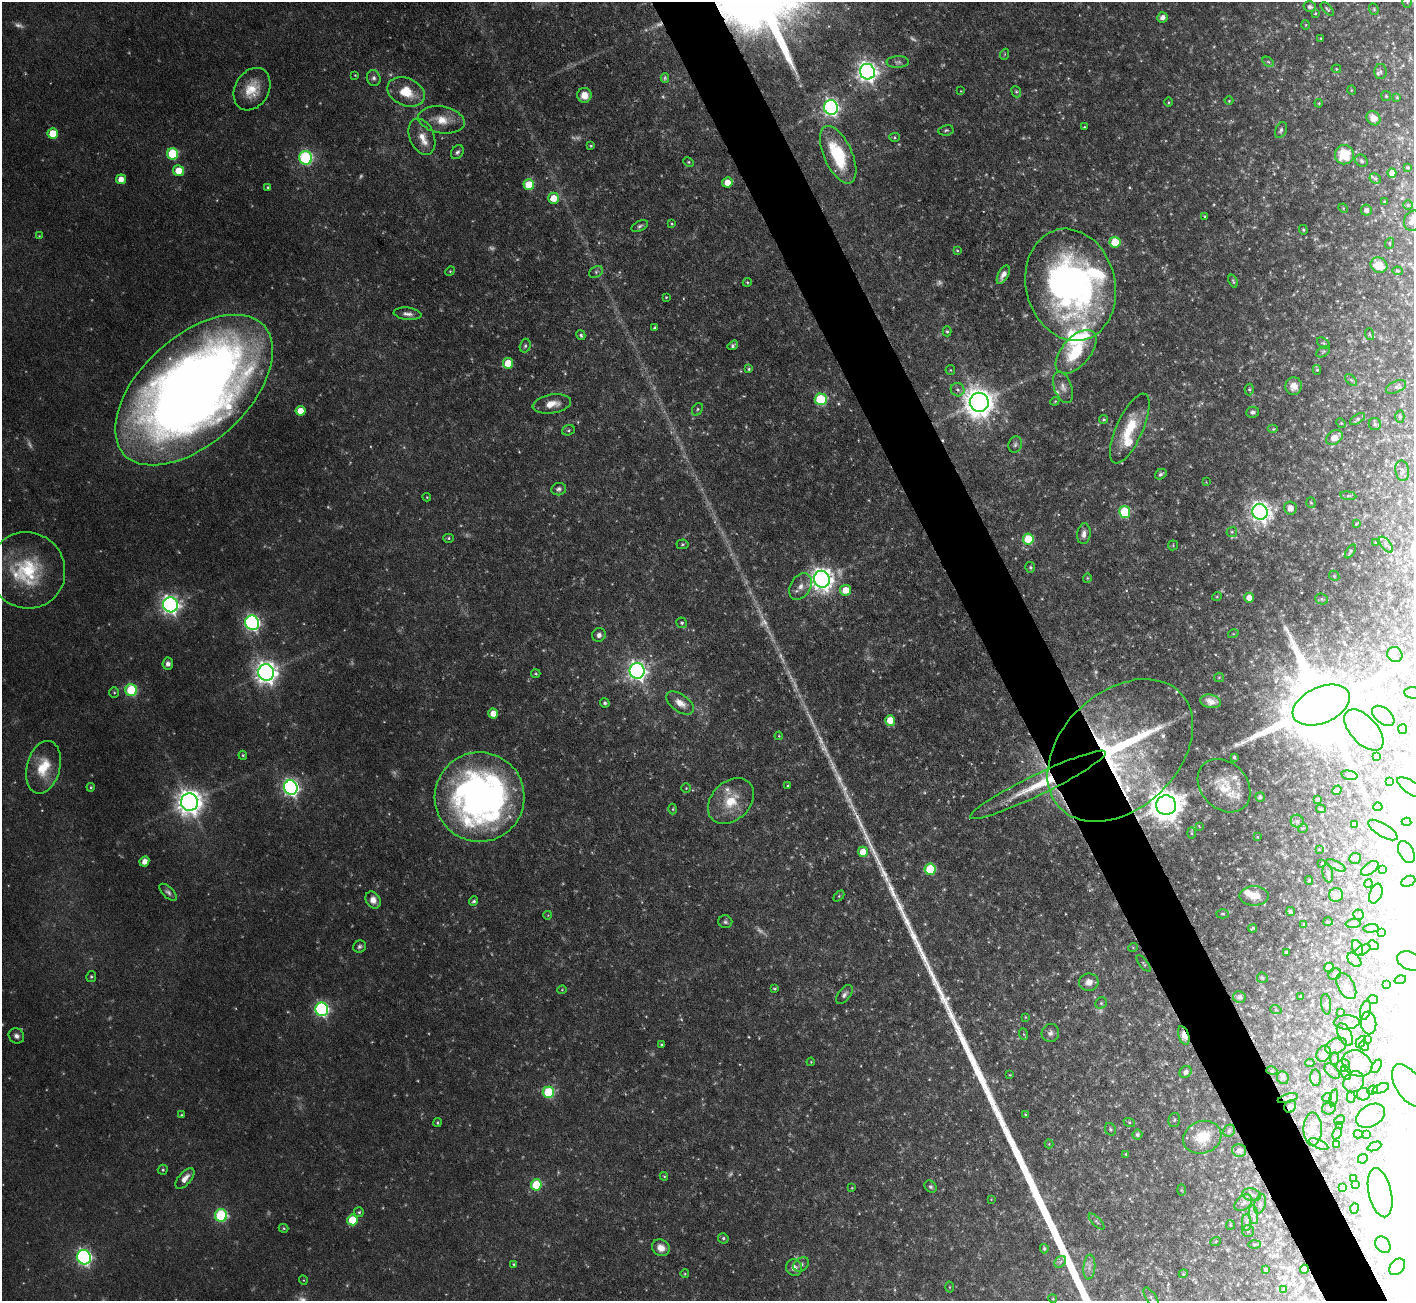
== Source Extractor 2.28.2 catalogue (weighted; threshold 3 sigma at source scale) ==
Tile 6 of 4 x 4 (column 2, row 2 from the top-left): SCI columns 1413-2824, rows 2885-4183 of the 5647 x 5633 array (HDU 1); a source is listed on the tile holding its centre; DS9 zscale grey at full resolution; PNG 1416 x 1303 px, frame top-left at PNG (2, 2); each listed source drawn as its Kron ellipse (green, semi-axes under 4 px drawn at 4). Shown black and unused: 4% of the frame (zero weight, under 3 of 6 exposures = <1% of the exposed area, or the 3 px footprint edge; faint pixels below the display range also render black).
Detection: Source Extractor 2.28.2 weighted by HDU 2 'WHT'; one run over the whole footprint, this tile lists its part. Background 0.0568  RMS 0.0038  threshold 0.0157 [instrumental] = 3 sigma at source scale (4.09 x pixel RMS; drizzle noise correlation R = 1.36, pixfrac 0.8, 0.05/0.05 arcsec/px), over >= 5 px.
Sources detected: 507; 36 too faint to see at this stretch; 76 inside a brighter object's white glare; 2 cosmic-ray / hot-pixel residue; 1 long thin detection or spike segment (spike, bleed or trail) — neither listed nor drawn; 22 inside a brighter listed object's ellipse — not listed separately; the other 370 listed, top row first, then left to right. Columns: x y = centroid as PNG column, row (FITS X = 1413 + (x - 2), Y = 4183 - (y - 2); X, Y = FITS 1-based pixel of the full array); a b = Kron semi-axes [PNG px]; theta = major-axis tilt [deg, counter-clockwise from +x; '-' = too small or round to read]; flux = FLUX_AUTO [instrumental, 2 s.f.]
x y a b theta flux
1407 2 6 5 - 0.59
1310 7 6 5 - 1.4
1327 9 8 3 -45 0.58
1374 9 6 4 -69 0.53
1315 13 4 3 - 0.4
1162 17 5 5 - 2.3
1306 25 5 3 - 0.32
1321 38 3 2 - 0.25
1005 54 5 3 - 0.37
898 62 11 6 0 1.2
1268 62 6 4 -30 0.53
1336 69 5 4 - 0.41
1380 71 7 6 - 0.84
867 72 8 7 - 230
355 75 3 2 - 0.28
374 78 8 7 - 1.3
665 78 5 4 - 0.52
252 89 22 17 60 9
1351 90 5 3 - 0.35
961 91 4 3 - 0.25
406 92 19 13 -23 9.8
1016 92 6 4 -68 0.58
584 95 7 7 - 4.6
1386 96 5 5 - 0.5
1397 97 4 4 - 0.36
1229 101 4 3 - 0.28
1168 102 4 3 - 0.36
1319 103 4 3 - 0.33
831 107 7 7 - 130
1373 118 7 6 - 3.5
441 120 23 13 -9 7
1084 127 2 2 - 0.28
946 130 7 5 9 0.7
1281 130 8 5 65 1.1
53 133 5 5 - 9.7
422 137 19 12 -68 5
895 137 5 4 - 0.51
591 146 3 3 - 0.45
457 152 7 5 53 1
173 154 6 5 - 21
838 155 31 14 -65 24
1344 155 10 9 - 13
306 158 6 6 - 56
1361 161 7 5 -44 0.89
689 162 5 4 - 0.52
1408 167 3 2 - 0.32
178 171 5 5 - 6.5
1392 173 5 4 - 3
1375 178 6 5 - 0.77
121 179 5 5 - 3.4
727 182 5 5 - 5.1
529 185 5 5 - 14
268 187 4 3 - 0.43
553 198 5 5 - 7.1
1384 202 4 3 - 0.31
1408 205 5 5 - 0.44
1343 208 5 4 - 0.38
1366 210 5 5 - 1.6
1205 216 4 3 - 0.35
1413 221 10 8 65 2.8
672 224 4 3 - 0.38
640 226 9 5 25 0.93
1303 230 5 4 - 0.48
39 236 4 3 - 0.32
1115 242 5 5 - 11
1390 243 5 3 - 0.37
957 250 4 3 - 0.39
1379 265 8 7 - 7.4
450 271 5 4 - 0.44
1397 271 5 4 - 0.54
596 272 7 5 31 0.86
1003 275 10 5 63 2.3
1233 281 7 3 -69 0.53
747 282 4 4 - 0.48
1071 285 57 44 -76 160
666 297 3 3 - 0.32
407 314 14 6 -7 1.9
654 327 3 3 - 0.41
947 331 5 4 - 0.57
1369 334 6 3 -71 0.42
581 335 5 4 - 0.68
1323 343 7 4 -36 0.58
733 345 5 3 - 0.94
525 346 7 5 74 0.75
1076 352 26 14 49 16
1323 352 7 4 31 0.64
508 363 5 5 - 8.6
749 369 3 3 - 0.57
950 370 5 5 - 0.41
1317 370 5 4 - 0.52
1351 380 7 4 -44 0.61
1294 386 9 8 - 3.1
1063 387 16 8 -70 2.8
1396 387 11 5 25 0.92
1249 389 6 4 -89 0.59
194 390 95 53 42 600
958 390 7 6 - 1.2
821 399 6 6 - 30
1055 401 4 3 - 0.34
979 402 9 9 - 620
552 404 19 9 9 4.9
697 409 7 5 58 0.61
300 411 5 5 - 5.7
1253 412 6 5 - 1
1400 417 6 4 -89 0.53
1104 419 4 4 - 0.65
1357 419 8 4 34 0.75
1341 423 5 4 - 0.42
1375 424 6 6 - 0.79
1130 428 38 13 66 15
1273 429 5 4 - 0.56
568 430 6 5 - 0.63
1334 438 9 6 34 4.4
1015 444 8 6 72 1.1
1402 471 10 7 -80 1.1
1161 474 6 4 36 0.9
1206 482 2 2 - 0.23
559 489 7 6 - 1.1
1348 496 8 4 -7 0.71
427 497 4 4 - 0.3
1311 503 5 4 - 0.45
1290 508 6 6 - 3.1
1125 512 6 5 - 28
1260 512 8 7 - 240
1356 524 3 2 - 0.37
1232 532 5 5 - 0.58
1084 534 10 7 82 2.1
448 538 5 4 - 0.58
1028 539 5 5 - 12
1376 543 3 3 - 0.36
682 544 6 4 4 0.6
1173 545 5 5 - 0.44
1386 545 9 4 -54 1.2
1350 551 8 3 56 0.6
1030 567 5 5 - 0.65
27 570 39 37 -50 31
1334 576 5 4 - 0.48
1087 578 4 4 - 0.4
822 579 8 8 - 320
800 587 14 10 59 3.4
846 590 6 5 - 6.3
1217 596 5 3 - 0.3
1249 598 5 4 - 4.2
1322 599 6 5 - 0.74
170 605 7 7 - 190
252 623 7 7 - 96
682 623 5 5 - 0.7
1233 634 5 3 - 0.33
599 635 7 6 - 1.6
1395 655 8 7 - 1.6
168 664 6 5 - 1.5
637 671 8 7 - 190
266 672 8 8 - 310
536 674 4 4 - 0.49
1219 677 5 4 - 0.43
131 690 6 5 - 32
114 692 5 5 - 0.51
1413 693 8 5 -4 1
1211 701 10 6 -10 2.6
605 703 5 4 - 0.77
680 703 16 8 -35 4.3
1321 705 30 18 24 7400
493 713 5 5 - 4.6
1383 716 13 7 -38 2.7
890 720 5 5 - 7
1403 729 5 4 - 0.49
1364 730 25 13 -48 11
779 736 4 3 - 0.3
1120 750 83 58 43 100
243 755 4 3 - 0.52
1376 756 4 2 - 0.3
1234 757 3 3 - 0.71
43 767 27 16 76 12
1349 775 8 4 -12 0.62
1390 781 3 2 - 0.43
1038 785 75 10 26 21
788 786 4 3 - 0.42
1224 786 30 23 -46 12
91 787 4 4 - 0.44
291 788 7 7 - 140
686 788 5 4 - 0.5
1411 788 16 6 -33 2.8
1337 790 5 4 - 1.1
480 797 45 45 - 190
1260 797 5 4 - 1.2
1318 799 4 3 - 0.76
731 801 26 19 45 11
189 802 9 8 - 420
1166 805 10 10 - 820
1378 807 4 4 - 0.43
673 809 5 3 - 0.4
1321 809 5 3 - 0.42
1297 821 6 6 - 1.1
1406 822 5 4 - 0.34
1354 824 4 3 - 0.32
1199 826 3 2 - 0.21
1303 828 5 3 - 0.28
1383 830 17 6 -30 1.6
1191 833 5 3 - 0.48
1257 837 3 3 - 0.34
1319 849 3 2 - 0.21
863 852 5 5 - 7.9
1406 852 11 7 -62 1.8
1355 858 6 5 - 0.47
144 861 5 4 - 2.6
1322 863 3 2 - 0.2
1336 865 11 4 -28 0.81
1370 868 10 5 35 1.4
930 869 6 5 - 21
1383 870 3 2 - 0.33
1328 873 9 5 -78 0.88
1309 880 4 4 - 0.33
1408 881 7 5 24 1.3
1368 884 4 4 - 0.69
168 892 11 5 -44 1.2
1376 894 10 6 69 3.1
1336 895 7 7 - 3.6
839 896 6 4 45 0.48
1254 896 14 9 0 5.3
373 900 9 7 -57 3
474 901 5 4 - 0.76
1290 911 5 4 - 0.75
1222 914 6 4 -2 0.58
548 915 4 3 - 0.24
1359 915 5 5 - 0.63
725 922 7 6 - 0.9
1328 922 5 3 - 0.36
1303 924 3 2 - 0.27
1353 924 7 4 2 0.85
1253 928 4 2 - 0.46
1371 928 7 3 6 0.74
1381 933 3 3 - 0.38
1374 945 6 4 -41 0.58
360 947 6 6 - 0.96
1133 947 5 3 - 0.29
1357 948 8 5 -70 1.1
1363 950 8 4 28 0.77
1286 952 3 3 - 0.44
1354 960 8 5 -47 1.1
1411 961 14 9 -22 2.3
1144 964 10 3 -50 0.49
1329 967 5 5 - 3.3
1335 974 6 5 - 0.68
91 976 5 5 - 0.6
1262 978 6 5 - 0.59
1400 980 6 4 16 0.48
1089 982 10 8 11 2.7
1387 984 3 3 - 0.35
1346 986 14 8 -60 2.5
774 989 3 3 - 0.43
562 990 4 4 - 0.37
844 995 11 6 52 1.4
1239 997 6 6 - 1.4
1301 997 4 3 - 0.46
1373 999 5 3 - 0.36
1101 1003 6 5 - 0.65
1326 1004 10 5 -83 0.87
322 1009 7 6 - 82
1276 1010 6 3 -20 0.41
1365 1010 10 5 75 1.5
1340 1012 3 3 - 0.41
1025 1017 3 3 - 0.29
1347 1022 13 7 1 2.1
1369 1023 11 8 -84 2.2
1050 1033 9 8 - 1.6
1023 1034 6 4 -69 0.46
1184 1035 10 5 -71 2.7
1345 1035 12 6 -64 1.8
16 1036 8 7 - 1.7
1367 1040 4 4 - 0.29
1361 1042 6 4 61 0.52
662 1045 3 3 - 0.56
1336 1046 11 7 26 2.1
1364 1046 5 4 - 0.42
1324 1054 8 7 - 2.2
1334 1059 6 3 89 0.33
811 1062 4 3 - 0.28
1310 1063 4 3 - 0.45
1357 1063 16 12 -28 5.1
1343 1066 7 6 - 0.97
1376 1066 7 3 61 0.52
1272 1071 5 3 - 0.39
1332 1071 9 5 -45 0.9
1185 1072 6 5 - 1.2
1346 1073 7 4 -71 0.74
1010 1075 3 2 - 0.25
1283 1078 6 6 - 1.5
1316 1078 8 5 -86 0.84
1354 1082 11 9 48 2.1
1409 1086 24 12 -57 30
1381 1088 9 4 21 0.65
1372 1090 5 4 - 0.54
548 1092 6 5 - 25
1363 1094 6 6 - 0.92
1327 1097 5 3 - 0.39
1351 1097 5 4 - 0.61
1288 1098 10 4 16 0.77
1334 1098 8 3 78 0.58
1290 1106 6 5 - 1.2
1329 1108 7 6 - 0.8
181 1115 4 3 - 0.4
1025 1115 3 2 - 0.38
1371 1116 15 10 31 3.2
1174 1120 7 5 75 0.72
1340 1120 6 3 28 0.45
1129 1122 6 4 -19 0.5
437 1123 4 4 - 0.49
1340 1125 4 3 - 0.43
1110 1129 6 5 - 0.71
1313 1129 17 9 90 2.6
1229 1131 6 5 - 0.95
1337 1133 6 4 60 0.55
1358 1134 4 4 - 0.4
1137 1135 5 5 - 0.82
1367 1135 4 3 - 0.54
1202 1137 19 16 21 10
1049 1144 4 4 - 0.35
1318 1144 10 3 -24 0.6
1336 1144 3 3 - 0.56
1374 1146 7 3 23 1
1239 1150 7 6 - 1.5
1126 1154 4 3 - 0.44
1363 1159 5 4 - 0.52
163 1170 5 5 - 0.55
664 1176 4 3 - 0.4
185 1178 12 6 49 2.8
1354 1178 3 2 - 0.35
536 1185 5 5 - 19
1356 1185 4 3 - 0.66
930 1187 6 5 - 0.78
1343 1187 3 3 - 0.46
852 1188 3 2 - 0.25
1181 1190 6 4 -89 0.43
1380 1193 25 11 -77 18
1251 1195 9 6 -11 1.1
991 1199 3 2 - 0.23
1243 1203 10 7 39 1.5
1260 1204 10 5 74 1.1
1354 1209 5 3 - 0.65
359 1212 5 5 - 0.62
221 1215 6 6 - 42
1253 1215 9 4 -82 1.2
352 1220 5 5 - 11
1096 1222 10 4 -45 0.88
1246 1222 8 4 89 1.1
1230 1225 5 4 - 0.4
284 1228 5 4 - 0.47
1248 1231 6 6 - 0.7
723 1238 5 5 - 0.75
1216 1241 5 3 - 0.33
1254 1244 6 3 0 0.48
1383 1245 9 7 -52 3.5
661 1248 9 8 - 3.1
1044 1249 4 4 - 0.54
84 1257 7 6 - 99
1060 1262 6 5 - 0.93
514 1264 4 3 - 0.39
801 1264 8 6 36 1.1
1089 1267 12 6 85 2
1397 1267 9 6 47 4.6
794 1268 8 8 - 2.3
1304 1269 5 4 - 1.1
1266 1270 4 3 - 0.47
685 1274 4 3 - 0.32
1183 1274 4 3 - 0.33
303 1280 4 3 - 0.27
949 1287 5 3 - 0.36
1284 1290 3 3 - 0.5
1151 1298 12 5 -58 1.1
1053 1299 4 3 - 0.34
Overlapping masked pixels (flux is a lower limit): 6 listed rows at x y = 1120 750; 1038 785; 1166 805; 1184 1035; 1290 1106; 1304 1269
Isophote crosses this tile's border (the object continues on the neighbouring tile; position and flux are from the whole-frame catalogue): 8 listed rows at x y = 1407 2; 1413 221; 194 390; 1413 693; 1411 788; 1411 961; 1409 1086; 1151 1298
Unlisted compact peaks at least as high as the median listed source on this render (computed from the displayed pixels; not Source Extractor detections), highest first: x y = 893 894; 907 921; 899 905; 883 872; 839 778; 793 67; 857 816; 947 998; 845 788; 879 863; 861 825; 866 836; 871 846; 889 884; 663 97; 934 984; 1214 204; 954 1026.